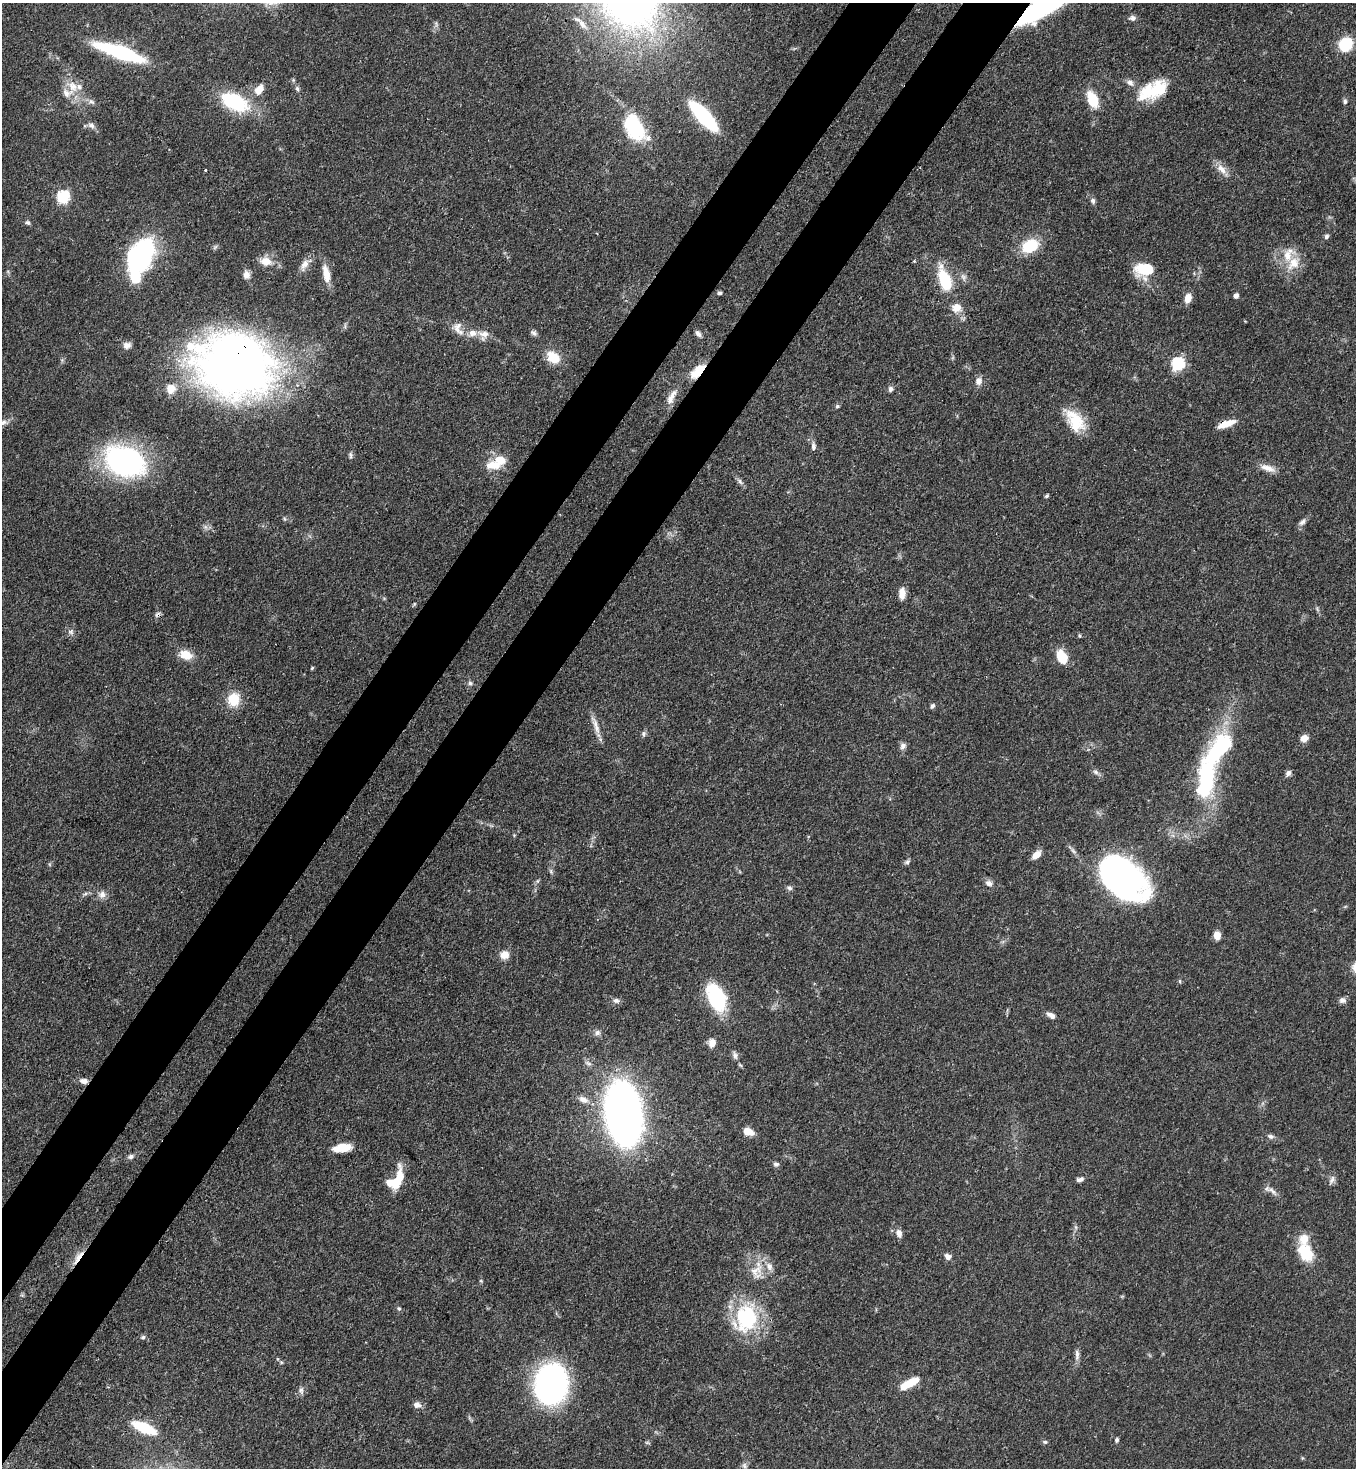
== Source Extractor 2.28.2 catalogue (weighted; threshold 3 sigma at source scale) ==
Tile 7 of 4 x 4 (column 3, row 2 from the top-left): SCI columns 3070-4423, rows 2990-4455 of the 6000 x 5978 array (HDU 1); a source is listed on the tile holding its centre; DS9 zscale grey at full resolution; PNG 1358 x 1470 px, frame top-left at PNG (2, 3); no overlay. Shown black and unused: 9% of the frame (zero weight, under 3 of 4 exposures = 7% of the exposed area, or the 3 px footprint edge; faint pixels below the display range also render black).
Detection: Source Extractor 2.28.2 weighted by HDU 2 'WHT'; one run over the whole footprint, this tile lists its part. Background 0.0701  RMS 0.0036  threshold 0.016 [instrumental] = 3 sigma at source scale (4.5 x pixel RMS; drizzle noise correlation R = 1.50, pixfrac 1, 0.05/0.05 arcsec/px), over >= 5 px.
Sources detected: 148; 3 inside a brighter object's white glare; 1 cosmic-ray / hot-pixel residue — not listed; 11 inside a brighter listed object's ellipse — not listed separately; the other 133 listed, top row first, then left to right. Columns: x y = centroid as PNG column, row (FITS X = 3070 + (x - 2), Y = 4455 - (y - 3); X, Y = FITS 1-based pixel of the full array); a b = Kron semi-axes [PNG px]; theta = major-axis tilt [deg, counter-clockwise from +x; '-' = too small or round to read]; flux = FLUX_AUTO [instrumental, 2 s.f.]
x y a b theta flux
631 4 14 13 - 63
1042 8 51 14 30 60
1132 18 8 6 -9 1.3
436 23 9 3 -85 0.71
582 24 15 7 -52 2.4
1345 44 12 11 - 15
120 52 47 11 -19 38
1130 83 10 7 -39 1.6
73 86 20 13 -51 6.2
297 88 7 5 -60 0.85
259 90 16 10 56 4
1153 90 37 18 26 16
1093 100 17 9 -65 10
1345 101 6 5 - 0.85
91 102 9 5 -35 1.1
234 102 33 18 -26 24
703 116 32 10 -47 40
91 125 9 7 -15 1.5
634 127 37 22 -57 22
1221 169 18 9 -49 3.3
205 170 3 2 - 0.46
63 197 6 6 - 45
1093 201 7 6 - 0.98
27 223 7 5 -21 0.81
1326 236 7 5 62 0.86
1030 246 19 14 28 12
136 258 16 11 -64 59
266 261 14 11 -16 4.4
914 261 4 4 - 0.43
1293 263 21 14 50 7
304 265 18 9 61 2.9
1145 269 18 11 1 15
326 274 22 8 -79 5
135 275 20 9 -77 15
246 275 11 9 -89 2
963 277 11 6 -59 1.4
945 280 25 11 -71 17
720 293 4 4 - 0.84
1236 296 6 5 - 1.2
1188 298 10 7 76 3.5
957 308 11 10 - 3.9
458 328 22 12 -62 4
534 333 10 6 -37 1
484 334 16 9 -5 3.1
698 334 9 6 -53 1.2
127 345 10 8 17 1.8
553 357 14 11 -38 7.7
1178 364 6 6 - 52
235 365 76 59 -16 260
700 368 26 8 28 5.2
979 381 9 8 - 2.1
170 389 12 11 - 3.4
891 389 7 6 - 1.2
671 397 23 8 61 3.2
837 406 5 4 - 0.62
1075 421 32 17 -53 11
2 422 12 7 17 1.9
1226 424 20 7 20 5.3
813 446 12 6 -87 1.4
350 455 10 4 -85 0.75
125 461 39 27 -24 80
494 465 20 11 1 6
1268 468 21 8 -18 3.3
740 482 9 5 -63 1
1047 496 6 4 41 0.54
1302 522 11 6 45 1.4
902 593 12 7 -90 3.4
414 604 6 4 72 0.43
71 632 8 6 75 1.1
1080 636 5 3 - 0.43
186 655 14 9 -17 6
1062 657 14 10 -62 8.8
312 668 4 4 - 0.47
470 683 7 6 - 0.84
234 699 17 14 81 8.2
932 706 7 5 63 0.93
596 726 28 6 -71 3.4
644 734 9 6 84 0.87
1304 738 10 8 39 2.3
903 746 9 8 - 1.4
1095 772 9 6 -40 1.1
1288 773 8 6 59 1.2
1205 780 44 17 83 41
1036 855 10 6 43 3.5
907 862 8 5 40 0.93
551 871 7 4 -89 0.66
1121 876 54 29 -41 120
989 883 10 8 -21 1.7
790 888 8 6 -16 0.86
85 894 7 4 19 0.72
102 895 11 9 82 2
1217 935 8 7 - 3.2
504 955 9 9 - 3.8
1180 981 6 4 -89 0.44
716 998 25 13 -67 34
1342 1000 9 7 8 1.3
616 1001 9 7 -13 1.3
1051 1016 10 6 -30 2
597 1033 8 8 - 1.3
712 1043 9 8 - 2.9
735 1055 11 7 -73 1.4
84 1081 10 6 -6 2
583 1099 15 8 -23 2.6
624 1114 37 20 -82 360
748 1132 12 8 -23 3.8
1271 1136 8 6 -11 1.1
342 1148 20 8 8 6.3
131 1157 8 6 15 1.1
776 1164 7 6 - 1
1080 1179 9 5 18 1.2
1332 1180 14 6 66 1.5
396 1182 15 11 53 9.5
1272 1191 17 6 -39 2
899 1233 11 7 -71 2
1306 1253 24 17 -63 11
78 1257 24 6 56 3.8
948 1257 9 7 -38 1.7
756 1271 23 17 74 7.6
481 1281 5 3 - 0.34
399 1308 6 5 - 0.58
746 1318 37 28 73 30
143 1337 7 6 - 0.77
1077 1355 17 6 -88 1.7
281 1362 6 4 -18 0.49
551 1384 27 23 80 130
906 1385 16 7 31 7.9
301 1390 11 6 85 1.2
417 1405 10 8 -5 1.8
144 1428 29 11 -23 13
1117 1440 6 5 - 0.66
1045 1442 7 5 -13 0.66
647 1443 6 4 -1 0.54
744 1465 9 5 -84 1.1
Overlapping masked pixels (flux is a lower limit): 7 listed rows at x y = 1042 8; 235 365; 700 368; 1226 424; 1121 876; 84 1081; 78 1257
Isophote crosses this tile's border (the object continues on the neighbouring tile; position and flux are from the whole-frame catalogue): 3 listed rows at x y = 631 4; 1042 8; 2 422